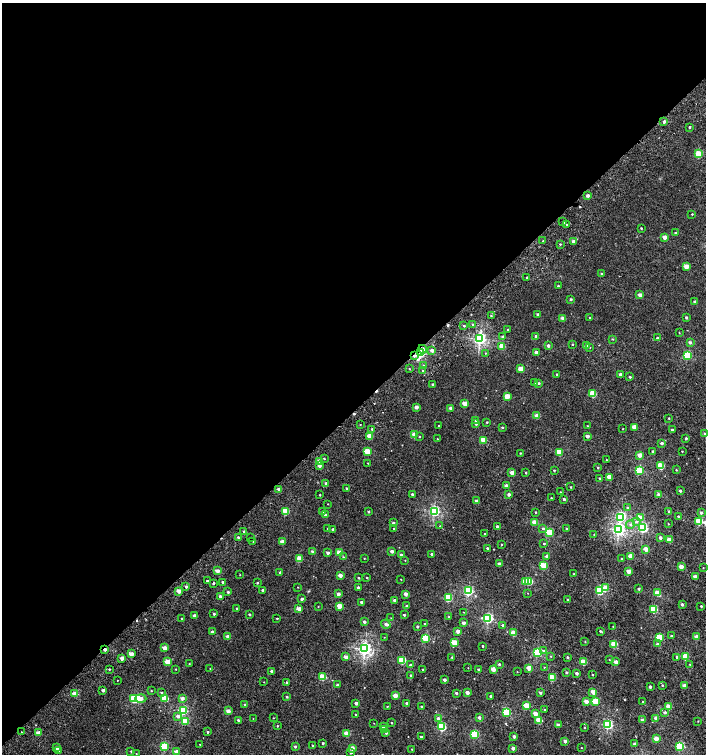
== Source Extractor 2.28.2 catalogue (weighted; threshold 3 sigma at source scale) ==
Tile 2 of 4 x 4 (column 2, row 1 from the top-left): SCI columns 1618-3024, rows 4557-6059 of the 6018 x 6060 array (HDU 1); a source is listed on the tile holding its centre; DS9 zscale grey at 2 x 2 block average (1 PNG px = mean of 2 x 2 image px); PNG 708 x 756 px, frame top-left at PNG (2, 3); each listed source drawn as its Kron ellipse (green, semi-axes under 4 px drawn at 4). Shown black and unused: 54% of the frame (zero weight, under 3 of 5 exposures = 2% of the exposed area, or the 3 px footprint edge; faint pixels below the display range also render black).
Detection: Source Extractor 2.28.2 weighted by HDU 2 'WHT'; one run over the whole footprint, this tile lists its part. Background 0.00107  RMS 0.0022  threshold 0.0101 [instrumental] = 3 sigma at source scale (4.5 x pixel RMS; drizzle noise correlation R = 1.50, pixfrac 1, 0.0396/0.0396 arcsec/px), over >= 5 px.
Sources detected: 393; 1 inside a brighter object's white glare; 9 cosmic-ray / hot-pixel residue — neither listed nor drawn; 4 inside a brighter listed object's ellipse — not listed separately; the other 379 listed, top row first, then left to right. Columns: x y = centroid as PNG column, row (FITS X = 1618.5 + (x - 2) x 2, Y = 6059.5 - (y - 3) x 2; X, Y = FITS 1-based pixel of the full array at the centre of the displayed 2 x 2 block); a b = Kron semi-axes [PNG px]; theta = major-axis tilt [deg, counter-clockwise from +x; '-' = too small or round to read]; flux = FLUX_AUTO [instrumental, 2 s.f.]
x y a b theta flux
664 122 2 2 - 2.3
689 127 2 2 - 0.83
699 154 3 3 - 18
588 196 2 2 - 2.4
692 214 2 2 - 0.39
563 222 2 2 - 5.7
566 224 2 2 - 0.48
641 228 2 2 - 0.51
676 233 2 2 - 0.69
665 237 2 2 - 5.9
543 241 2 2 - 0.25
573 242 2 2 - 2.9
560 244 2 2 - 0.45
686 266 2 2 - 7.3
602 274 2 2 - 1.1
527 277 2 2 - 0.4
558 286 2 2 - 0.6
640 295 2 2 - 4.4
571 299 2 2 - 1.1
695 302 2 2 - 1.1
538 314 2 2 - 1
491 316 2 2 - 0.45
686 317 2 2 - 1.2
563 318 2 2 - 3.7
590 318 2 2 - 0.49
473 324 3 2 - 0.54
464 326 2 2 - 0.72
508 330 2 2 - 0.85
679 332 2 2 - 0.28
502 337 2 2 - 1.3
536 337 3 2 - 1.3
657 338 2 2 - 0.57
480 339 4 3 - 110
612 339 3 2 - 0.34
690 342 3 2 - 1.3
572 344 2 2 - 0.34
502 346 3 2 - 11
548 346 2 2 - 2.3
586 346 2 2 - 2.6
590 347 2 2 - 0.36
423 349 4 4 - 3.1
432 350 3 2 - 2.9
536 352 2 2 - 2.1
420 353 3 2 - 48
485 353 2 2 - 0.29
687 355 3 3 - 32
414 356 3 2 - 1.2
424 366 2 2 - 1.8
409 369 2 2 - 0.35
521 369 3 2 - 10
423 371 2 2 - 0.59
557 374 2 2 - 0.68
620 374 2 2 - 2.3
630 377 2 2 - 0.7
535 382 2 2 - 0.47
539 383 2 2 - 0.76
433 384 2 2 - 1.6
593 394 3 3 - 18
507 396 3 2 - 7.3
465 404 2 2 - 8.2
416 407 2 2 - 3.8
451 408 2 2 - 2.6
537 416 2 2 - 5.9
669 418 2 2 - 0.47
475 420 3 2 - 0.44
487 422 2 2 - 0.56
476 423 2 2 - 2.5
360 424 2 2 - 0.26
439 426 2 2 - 0.34
587 426 2 2 - 0.36
502 427 3 2 - 0.46
634 427 2 2 - 6.5
372 429 2 2 - 0.46
623 429 2 2 - 0.23
672 430 2 2 - 1.3
705 434 2 2 - 1.6
414 435 2 2 - 6.4
370 436 3 2 - 7.8
587 436 2 2 - 2.8
419 437 2 2 - 0.31
686 438 2 2 - 0.99
437 439 2 2 - 0.3
483 440 3 3 - 16
662 443 2 2 - 2.1
653 451 2 2 - 0.7
682 451 2 2 - 0.29
367 452 3 3 - 16
559 452 3 3 - 15
520 453 2 2 - 0.43
639 455 2 2 - 5.7
324 458 2 2 - 0.4
607 460 2 2 - 0.21
319 461 2 2 - 3.9
368 463 2 2 - 0.26
319 466 3 2 - 2.7
661 466 3 3 - 17
598 467 2 2 - 0.52
554 470 2 2 - 0.54
639 470 3 3 - 29
676 470 3 2 - 0.38
512 472 2 2 - 4.5
526 473 2 2 - 0.51
609 477 2 2 - 7.3
600 478 2 2 - 0.56
326 483 2 2 - 1.2
506 486 2 2 - 3.2
571 487 2 2 - 0.43
347 488 3 2 - 0.83
279 489 2 2 - 3.8
680 491 2 2 - 1.1
560 492 2 2 - 0.25
412 494 2 2 - 0.85
509 494 2 2 - 1.8
658 494 2 2 - 1.4
320 495 2 2 - 0.36
551 498 2 2 - 0.4
564 499 2 2 - 0.99
476 501 2 2 - 2.8
328 504 2 2 - 0.21
628 508 3 2 - 1.3
285 511 3 2 - 15
322 511 3 2 - 0.96
434 511 3 3 - 72
669 511 2 2 - 0.98
368 512 2 2 - 0.83
535 512 2 2 - 0.43
701 513 2 2 - 1.7
325 515 2 2 - 2.6
678 516 2 2 - 0.49
620 517 3 3 - 27
640 517 3 2 - 5.7
699 521 3 3 - 21
535 522 3 2 - 9.4
636 522 4 3 - 1.1
393 523 2 2 - 1.2
630 524 4 4 - 0.99
668 524 2 2 - 0.28
440 526 3 3 - 0.37
497 526 2 2 - 1.2
394 528 2 2 - 0.28
543 528 3 3 - 0.88
643 528 3 3 - 56
328 529 2 2 - 0.44
333 529 2 2 - 1.6
567 529 2 2 - 0.93
619 530 4 4 - 110
244 532 2 2 - 1.8
549 532 3 3 - 26
484 533 2 2 - 0.22
594 535 2 2 - 0.28
238 537 2 2 - 0.85
251 537 2 2 - 0.36
660 538 2 2 - 2.1
669 540 2 2 - 8.2
253 541 2 2 - 0.66
283 542 2 2 - 6.8
544 543 2 2 - 0.47
502 544 2 2 - 0.42
487 548 2 2 - 0.61
646 549 2 2 - 6.8
312 551 2 2 - 0.78
392 551 2 2 - 2.5
328 553 2 2 - 2
339 553 3 2 - 9.9
432 554 2 2 - 1.4
401 555 2 2 - 1.2
547 556 2 2 - 1.8
631 556 2 2 - 8.1
343 557 3 2 - 0.43
364 558 2 2 - 0.28
299 559 3 2 - 11
621 559 2 2 - 0.35
405 560 2 2 - 0.28
499 564 2 2 - 2.4
543 565 3 3 - 18
681 567 2 2 - 7.4
703 568 2 2 - 0.21
217 571 2 2 - 4.2
628 571 2 2 - 5.5
280 572 3 2 - 0.77
574 574 2 2 - 0.44
240 575 2 2 - 0.21
340 575 2 2 - 4
367 577 2 2 - 0.37
695 577 2 2 - 4.9
359 578 2 2 - 0.53
401 579 2 2 - 0.2
207 581 2 2 - 1.1
525 581 3 3 - 9.3
529 581 3 3 - 20
223 582 2 2 - 1.6
213 583 3 2 - 0.92
257 583 2 2 - 0.67
186 587 2 2 - 0.97
298 587 2 2 - 0.18
358 587 2 2 - 1.2
605 588 3 2 - 8.7
639 589 2 2 - 1.1
263 590 2 2 - 1.5
599 590 3 3 - 40
179 591 2 2 - 5.5
468 591 3 3 - 58
228 592 2 2 - 0.9
528 593 2 2 - 0.17
658 593 3 2 - 12
338 594 2 2 - 3.1
406 594 2 2 - 3.4
220 596 2 2 - 1.4
448 598 3 3 - 30
302 599 2 2 - 1.8
567 599 2 2 - 0.31
394 600 2 2 - 1.2
361 602 2 2 - 1.1
682 604 2 2 - 1.3
339 606 3 2 - 6.7
407 606 2 2 - 1.1
701 606 2 2 - 0.57
318 607 2 2 - 0.2
237 608 2 2 - 0.45
299 609 2 2 - 7.8
654 609 3 3 - 24
464 612 2 2 - 0.16
214 614 2 2 - 0.79
249 614 2 2 - 1
194 615 2 2 - 2.1
404 615 2 2 - 0.8
449 617 3 2 - 0.44
277 618 2 2 - 0.5
391 618 2 2 - 0.16
488 618 3 3 - 67
182 619 2 2 - 0.79
364 622 2 2 - 1.7
425 623 2 2 - 0.37
463 623 2 2 - 3
386 624 5 3 - 0.95
503 625 2 2 - 1.5
417 627 2 2 - 0.95
613 627 2 2 - 0.25
458 631 2 2 - 3.6
600 631 3 2 - 0.53
212 632 2 2 - 1.1
513 633 3 3 - 12
228 636 2 2 - 2.4
671 636 3 2 - 0.45
384 637 2 2 - 0.18
659 637 3 3 - 22
697 637 2 2 - 5.5
425 638 3 3 - 23
585 642 2 2 - 0.31
454 643 3 2 - 14
614 644 3 3 - 15
657 644 3 3 - 0.9
483 646 2 2 - 0.55
165 648 2 2 - 5.8
365 649 3 3 - 140
105 650 2 2 - 2.8
544 651 3 3 - 1.1
537 652 3 3 - 44
131 654 2 2 - 5.3
550 656 3 2 - 0.31
685 656 3 3 - 17
346 657 2 2 - 3.8
452 657 2 2 - 0.63
567 657 2 2 - 0.84
677 657 2 2 - 0.74
122 658 2 2 - 4.5
609 659 3 2 - 0.22
402 660 3 3 - 24
167 662 3 2 - 10
583 662 3 2 - 13
616 662 2 2 - 4.5
189 664 2 2 - 0.29
499 664 2 2 - 0.82
690 664 2 2 - 0.37
410 665 2 2 - 0.95
544 667 2 2 - 0.25
210 668 2 2 - 0.24
468 668 2 2 - 0.19
529 668 2 2 - 6.1
109 669 2 2 - 0.5
176 669 2 2 - 0.26
479 669 2 2 - 0.77
493 669 2 2 - 6.4
423 670 2 2 - 0.76
271 671 2 2 - 1
517 672 2 2 - 0.17
566 672 2 2 - 1.1
576 673 2 2 - 1.5
410 675 3 2 - 0.41
592 675 2 2 - 0.29
323 677 3 3 - 16
552 677 3 3 - 17
117 680 2 2 - 0.18
444 680 2 2 - 2
264 682 2 2 - 0.21
286 682 3 2 - 0.71
337 685 2 2 - 1.7
662 685 2 2 - 0.45
684 686 2 2 - 3.7
650 687 2 2 - 1.6
103 690 2 2 - 2.7
151 691 2 2 - 0.34
593 692 3 2 - 7
161 693 3 2 - 0.84
456 693 2 2 - 1.3
467 693 2 2 - 3.8
540 693 2 2 - 1.1
75 694 3 2 - 8.5
395 696 2 2 - 6.6
491 696 2 2 - 1.5
287 697 2 2 - 1
141 698 5 3 - 3.6
165 698 3 3 - 21
182 698 2 2 - 2.8
134 699 3 3 - 22
595 701 3 3 - 20
586 702 2 2 - 4.1
643 702 2 2 - 0.27
356 703 2 2 - 1.8
407 703 2 2 - 1.6
245 705 2 2 - 1.3
387 706 2 2 - 0.27
526 706 3 3 - 12
669 706 3 2 - 9.6
421 707 2 2 - 0.81
183 710 3 3 - 40
545 710 3 2 - 0.34
228 711 2 2 - 4.8
506 712 3 3 - 32
665 712 2 2 - 1.3
356 714 2 2 - 0.28
535 714 2 2 - 5.1
178 716 3 3 - 2.1
479 717 3 2 - 1.4
273 718 2 2 - 0.22
438 718 2 2 - 1.8
656 718 2 2 - 4.9
253 719 2 2 - 0.18
238 720 2 2 - 0.96
539 720 3 3 - 13
642 720 2 2 - 3.4
185 721 3 3 - 16
698 721 2 2 - 0.22
374 723 2 2 - 0.16
391 723 2 2 - 0.4
608 724 3 3 - 64
558 725 2 2 - 2.8
277 726 2 2 - 0.46
383 726 2 2 - 1.5
441 727 3 3 - 41
585 727 2 2 - 0.34
385 729 3 2 - 1.3
22 732 2 2 - 0.39
208 732 2 2 - 0.71
38 733 2 2 - 5.8
386 733 2 2 - 0.88
347 734 3 2 - 11
474 734 3 3 - 35
421 737 2 2 - 1
514 737 2 2 - 2.3
656 739 2 2 - 6.2
565 741 3 2 - 2
323 743 2 2 - 0.77
200 744 2 2 - 0.21
635 744 2 2 - 2.3
164 746 3 3 - 36
295 746 2 2 - 1
313 746 2 2 - 0.76
680 746 3 3 - 38
57 748 2 2 - 2
352 748 2 2 - 5.6
513 748 2 2 - 2.6
581 748 2 2 - 0.18
412 749 2 2 - 0.26
59 750 2 2 - 0.34
131 751 3 2 - 0.35
177 752 3 2 - 5.6
351 752 2 2 - 1.7
136 754 2 2 - 0.23
Overlapping masked pixels (flux is a lower limit): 4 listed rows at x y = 423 349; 420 353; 414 356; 105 650
Isophote crosses this tile's border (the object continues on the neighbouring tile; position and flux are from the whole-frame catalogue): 1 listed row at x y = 705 434